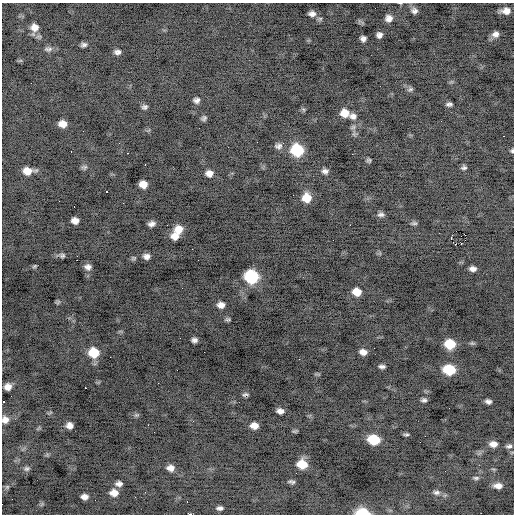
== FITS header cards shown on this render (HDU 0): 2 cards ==
NAXIS1  =                  512 / Axis length
NAXIS2  =                  512 / Axis length

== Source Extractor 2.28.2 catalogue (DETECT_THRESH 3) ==
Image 512 x 512 px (HDU 0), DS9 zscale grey, 1 PNG px = 1 image px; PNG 516 x 516 px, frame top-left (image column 1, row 512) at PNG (2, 3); no overlay
Background -3.73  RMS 1.2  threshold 3.67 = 3 sigma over >= 5 px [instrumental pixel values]
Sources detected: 109; all 109 listed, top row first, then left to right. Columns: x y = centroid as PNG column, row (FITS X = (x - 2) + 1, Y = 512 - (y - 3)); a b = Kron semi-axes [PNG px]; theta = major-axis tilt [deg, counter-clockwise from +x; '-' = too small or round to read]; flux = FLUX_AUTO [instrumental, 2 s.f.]
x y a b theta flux
400 3 5 3 - 63
414 11 8 7 - 320
506 11 9 6 4 630
312 14 10 7 -6 400
389 18 8 7 - 500
34 27 10 10 - 650
495 34 9 7 20 410
379 35 6 5 - 310
363 39 6 5 - 310
84 45 7 5 9 240
48 49 11 7 2 300
117 52 8 6 1 310
20 61 7 4 19 100
410 89 9 5 29 180
196 100 8 7 - 300
449 104 7 5 0 220
144 107 7 5 10 220
303 110 7 4 -45 120
345 113 8 8 - 1100
353 116 10 9 - 410
204 118 8 6 31 200
441 121 2 2 - 57
63 124 7 6 - 790
353 127 8 6 27 230
504 136 3 2 - 270
278 146 10 8 -2 340
297 150 9 8 - 5900
71 151 2 2 - 60
512 151 5 4 - 140
128 153 2 2 - 340
352 154 2 2 - 120
369 160 6 5 - 150
145 164 2 2 - 53
84 167 8 5 18 180
464 167 7 6 - 210
28 171 10 6 4 1100
325 171 8 7 - 310
209 173 8 7 - 580
143 184 7 6 - 840
106 191 3 2 - 280
307 198 8 8 - 1500
123 203 2 2 - 96
381 214 9 6 -4 270
75 221 7 6 - 580
414 223 9 5 -1 180
152 224 7 5 15 340
350 225 2 2 - 320
179 229 8 7 - 990
465 235 3 2 - 100
175 236 9 7 -1 770
451 238 3 2 - 390
455 244 3 2 - 120
461 244 2 2 - 3000
62 255 11 6 -4 240
77 256 2 2 - 61
146 256 7 6 - 380
77 260 2 2 - 47
34 266 7 4 27 120
88 267 9 7 -10 380
473 269 6 5 - 380
251 277 9 8 - 9400
357 292 8 7 - 1100
58 302 7 5 21 140
221 305 8 6 6 520
228 319 7 4 10 140
194 340 6 5 - 280
450 344 8 7 - 2700
363 352 7 5 -12 520
94 353 9 8 - 2700
110 357 2 2 - 120
299 359 2 2 - 42
382 366 6 3 -4 230
449 370 9 7 -8 3600
158 383 2 2 - 92
8 387 7 6 - 560
85 388 3 2 - 470
245 394 9 4 6 170
424 400 6 5 - 210
488 401 6 4 -10 270
4 402 3 3 - 520
280 411 7 5 -5 430
136 415 7 5 0 150
5 420 9 8 - 510
148 425 3 2 - 79
70 426 7 6 - 490
254 426 7 5 -2 800
295 431 7 4 13 120
406 434 6 3 0 140
425 436 2 2 - 40
374 440 9 7 -8 3800
420 442 2 2 - 54
493 444 9 6 -1 600
509 446 8 6 12 230
302 464 9 7 -8 1900
170 468 8 6 -4 510
27 469 8 7 - 220
476 478 8 5 0 170
291 482 8 4 -11 190
119 484 8 6 1 340
498 486 9 6 0 530
7 487 7 5 44 160
436 492 10 7 -6 300
114 493 9 7 -5 730
84 497 7 5 4 460
95 500 2 2 - 39
187 502 2 2 - 45
220 508 6 4 3 240
362 513 11 6 -3 2800
190 514 4 2 - 2700
At the frame edge (FLAGS 8, measured only in part): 6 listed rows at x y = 400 3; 512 151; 4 402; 5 420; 362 513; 190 514